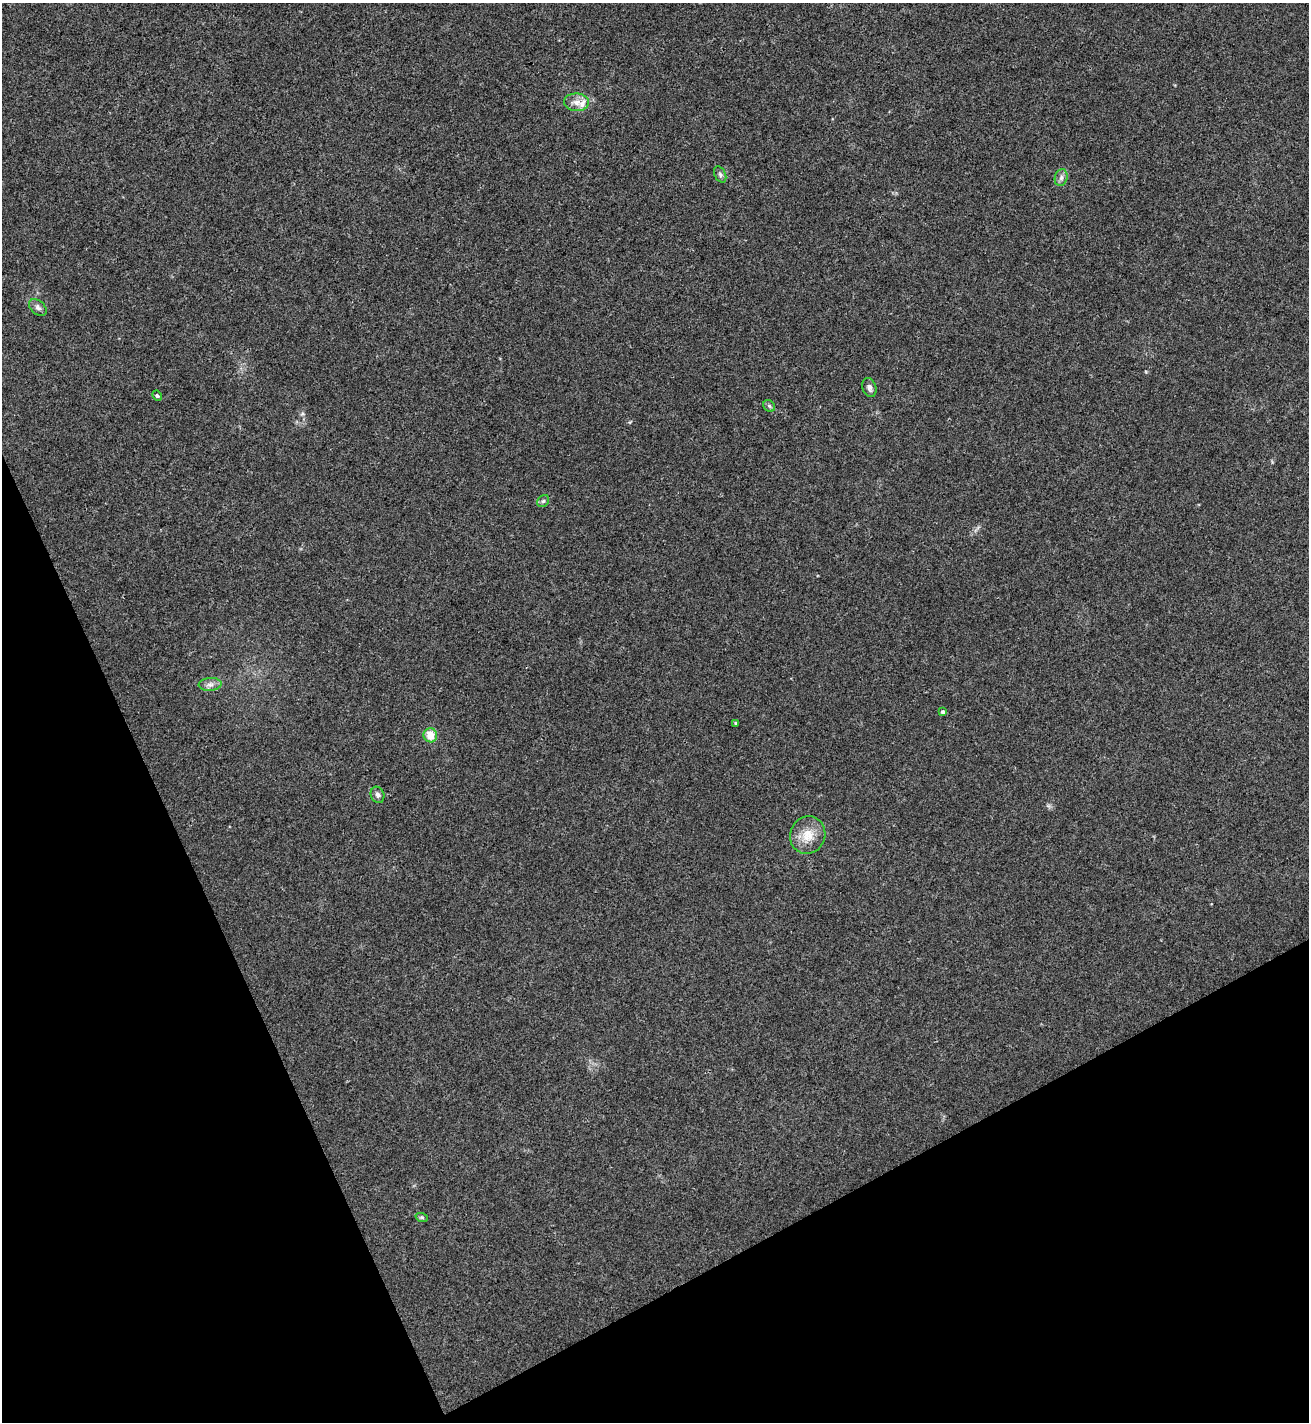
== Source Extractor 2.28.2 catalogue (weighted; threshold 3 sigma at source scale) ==
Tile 14 of 4 x 4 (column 2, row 4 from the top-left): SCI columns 1462-2768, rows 3-1422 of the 5671 x 5681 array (HDU 1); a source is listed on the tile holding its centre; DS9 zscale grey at full resolution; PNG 1311 x 1424 px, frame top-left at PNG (2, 3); each listed source drawn as its Kron ellipse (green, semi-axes under 4 px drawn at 4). Shown black and unused: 23% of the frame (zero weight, under 3 of 4 exposures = <1% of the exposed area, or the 3 px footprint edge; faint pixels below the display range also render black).
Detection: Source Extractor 2.28.2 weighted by HDU 2 'WHT'; one run over the whole footprint, this tile lists its part. Background 0.0189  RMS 0.005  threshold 0.0226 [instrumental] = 3 sigma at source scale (4.5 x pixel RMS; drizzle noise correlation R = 1.50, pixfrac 1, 0.05/0.05 arcsec/px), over >= 5 px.
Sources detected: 16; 1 inside a brighter listed object's ellipse — not listed separately; the other 15 listed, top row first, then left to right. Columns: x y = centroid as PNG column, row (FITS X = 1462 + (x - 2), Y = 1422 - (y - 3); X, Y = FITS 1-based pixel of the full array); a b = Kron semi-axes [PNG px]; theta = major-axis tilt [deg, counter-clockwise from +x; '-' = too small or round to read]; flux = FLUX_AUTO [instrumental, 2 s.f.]
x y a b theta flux
576 102 12 8 -2 3.7
720 174 8 5 -64 1.3
1061 178 8 6 75 1.8
38 307 10 6 -42 1.7
869 387 10 6 -71 1.9
157 396 5 3 - 0.7
769 406 6 5 - 0.87
543 501 6 5 - 0.98
210 684 11 6 4 2.2
943 712 4 4 - 1
736 723 4 3 - 0.64
430 735 7 6 - 7
377 795 8 6 -69 1.6
808 835 19 17 69 8.7
422 1218 6 4 -20 0.67